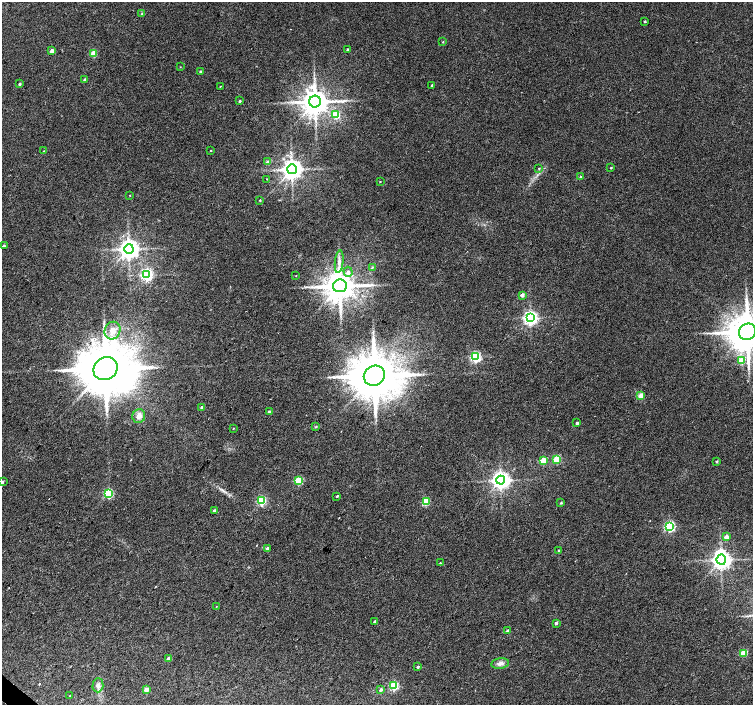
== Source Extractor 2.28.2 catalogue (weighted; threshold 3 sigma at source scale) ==
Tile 7 of 4 x 4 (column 3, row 2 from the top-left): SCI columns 3007-4508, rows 2981-4386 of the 6015 x 6027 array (HDU 1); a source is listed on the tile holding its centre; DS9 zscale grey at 2 x 2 block average (1 PNG px = mean of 2 x 2 image px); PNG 755 x 707 px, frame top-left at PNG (2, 2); each listed source drawn as its Kron ellipse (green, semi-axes under 4 px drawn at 4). Shown black and unused: <1% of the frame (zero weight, under 2 of 3 exposures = <1% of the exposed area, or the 3 px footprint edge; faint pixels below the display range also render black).
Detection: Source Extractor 2.28.2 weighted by HDU 2 'WHT'; one run over the whole footprint, this tile lists its part. Background 0.0327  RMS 0.0064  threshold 0.0286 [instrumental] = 3 sigma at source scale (4.5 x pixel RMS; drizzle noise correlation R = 1.50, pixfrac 1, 0.0396/0.0396 arcsec/px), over >= 5 px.
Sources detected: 81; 1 cosmic-ray / hot-pixel residue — neither listed nor drawn; the other 80 listed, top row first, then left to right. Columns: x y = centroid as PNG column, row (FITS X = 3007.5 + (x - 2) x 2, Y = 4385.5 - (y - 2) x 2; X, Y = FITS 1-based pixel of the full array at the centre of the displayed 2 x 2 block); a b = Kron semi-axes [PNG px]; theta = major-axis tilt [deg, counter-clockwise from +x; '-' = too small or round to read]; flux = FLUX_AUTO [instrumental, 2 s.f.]
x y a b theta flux
142 14 3 2 - 1.1
645 21 2 2 - 1.6
443 42 3 3 - 0.97
348 49 3 2 - 1.3
52 51 3 2 - 13
93 54 3 3 - 41
180 67 2 2 - 0.54
200 71 2 2 - 1.8
85 79 2 2 - 3.4
20 84 3 2 - 2.3
432 85 2 2 - 3.2
220 86 3 2 - 0.65
240 101 2 2 - 2
315 102 6 5 - 2500
336 115 3 3 - 42
211 150 2 2 - 0.83
44 151 3 2 - 0.81
267 162 3 3 - 4.8
539 168 3 3 - 1.4
611 168 2 2 - 1.3
292 169 5 4 - 1300
580 177 3 3 - 1.4
267 179 2 2 - 3.1
380 182 2 2 - 0.73
130 195 2 2 - 0.73
260 200 2 2 - 1.1
4 246 2 2 - 3.8
129 249 5 4 - 1100
339 262 11 4 83 7.2
372 268 3 3 - 1.7
348 272 5 4 - 3.9
146 275 4 3 - 290
296 276 2 2 - 0.56
340 286 7 6 - 3200
522 295 2 2 - 12
530 318 4 4 - 430
113 331 9 7 69 13
747 332 9 8 - 5300
475 357 3 3 - 190
741 361 3 3 - 36
105 369 12 11 - 12000
374 376 11 9 31 9000
641 396 3 3 - 34
202 407 2 2 - 6
269 412 2 2 - 6.3
139 416 7 6 - 8.3
577 423 2 2 - 2.7
316 427 4 2 - 1.3
233 428 2 2 - 0.88
557 459 3 3 - 67
543 461 3 3 - 42
717 461 3 2 - 2.2
501 480 4 4 - 810
298 481 3 3 - 76
2 482 3 2 - 2.4
108 493 3 3 - 120
337 496 2 2 - 1.8
262 501 3 3 - 120
426 502 3 3 - 66
561 503 3 2 - 1.6
214 511 3 2 - 4.2
669 526 3 3 - 170
726 537 3 2 - 16
267 549 4 3 - 4.4
559 550 3 2 - 0.97
721 560 5 4 - 970
440 563 3 2 - 1.2
216 606 2 2 - 0.62
375 621 2 2 - 3.3
556 623 2 2 - 5.4
508 631 3 2 - 5.7
744 653 3 3 - 48
168 659 3 3 - 5.4
500 664 9 5 8 6.5
418 666 2 2 - 2.6
98 685 7 5 89 5.2
394 685 3 3 - 110
381 689 3 2 - 3.6
146 690 3 2 - 21
70 696 2 2 - 1.2
Isophote crosses this tile's border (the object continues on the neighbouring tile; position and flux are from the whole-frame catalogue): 2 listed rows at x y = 747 332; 2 482
Diffuse or blended objects may show on this block-average render without a row.